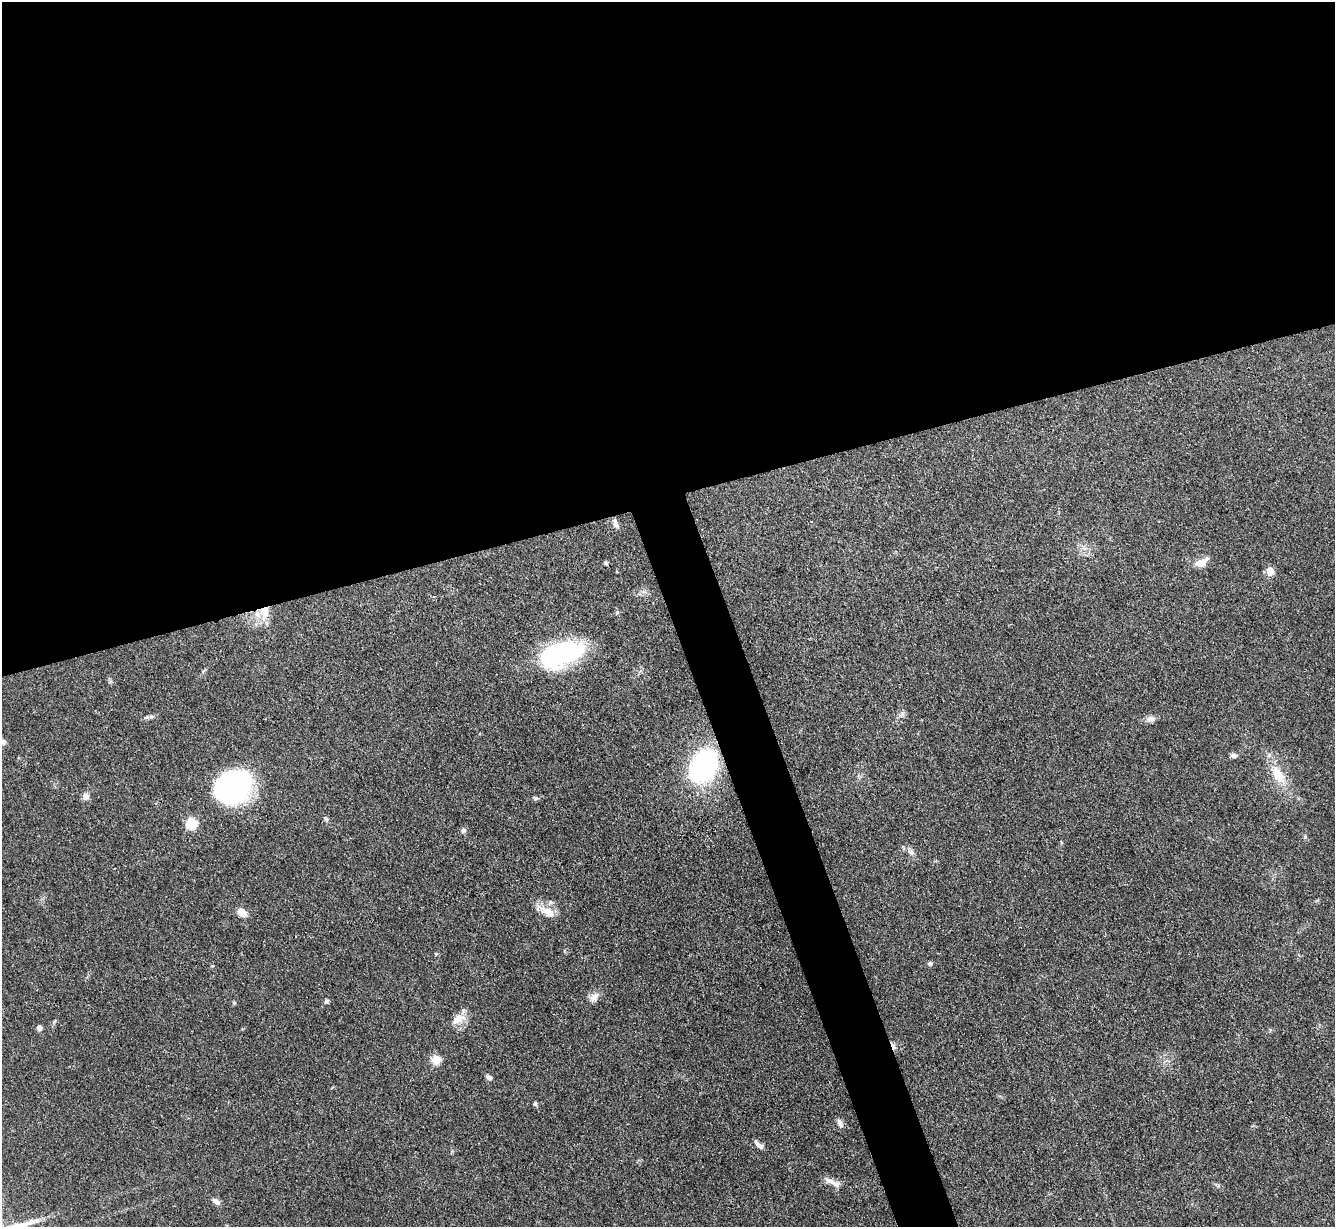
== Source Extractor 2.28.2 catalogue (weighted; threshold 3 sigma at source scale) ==
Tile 2 of 4 x 4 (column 2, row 1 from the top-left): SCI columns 1335-2667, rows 3822-5046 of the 5333 x 5319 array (HDU 1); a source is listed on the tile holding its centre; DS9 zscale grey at full resolution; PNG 1337 x 1229 px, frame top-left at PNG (2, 2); no overlay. Shown black and unused: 43% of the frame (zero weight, under 3 of 4 exposures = <1% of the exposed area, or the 3 px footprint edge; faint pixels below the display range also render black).
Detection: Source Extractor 2.28.2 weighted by HDU 2 'WHT'; one run over the whole footprint, this tile lists its part. Background 0.085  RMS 0.0061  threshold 0.0275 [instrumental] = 3 sigma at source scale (4.5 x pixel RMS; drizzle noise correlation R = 1.50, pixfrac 1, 0.05/0.05 arcsec/px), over >= 5 px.
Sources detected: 39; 1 inside a brighter object's white glare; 1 cosmic-ray / hot-pixel residue — not listed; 1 inside a brighter listed object's ellipse — not listed separately; the other 36 listed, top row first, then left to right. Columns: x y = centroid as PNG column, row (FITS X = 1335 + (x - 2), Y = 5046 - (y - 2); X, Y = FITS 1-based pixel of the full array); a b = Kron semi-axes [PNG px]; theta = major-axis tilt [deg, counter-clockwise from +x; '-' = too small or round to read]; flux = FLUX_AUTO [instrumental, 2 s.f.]
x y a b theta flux
615 523 12 6 -76 2.4
1202 562 15 8 25 7.3
606 563 4 4 - 1.3
1270 571 5 5 - 14
265 612 18 13 89 9.8
561 654 48 25 18 75
901 715 12 5 37 2
151 716 9 4 18 1.5
1150 719 12 8 0 2.8
3 742 8 6 -33 2.3
1234 755 7 5 -6 2.2
704 766 34 25 61 84
1278 774 26 13 -57 16
234 786 38 30 23 120
85 796 9 9 - 3
535 798 8 5 -11 1.2
326 819 8 5 -62 1.5
191 823 6 5 - 50
463 830 7 6 - 1.5
910 851 16 6 -52 2.9
242 912 9 6 -42 7.5
547 912 27 10 -29 8.9
930 963 5 5 - 1.6
212 966 4 3 - 0.53
594 999 12 9 0 3.5
326 1001 6 5 - 1.4
234 1003 5 5 - 0.7
458 1019 22 12 28 7.3
39 1028 5 4 - 4.1
436 1060 5 5 - 26
489 1077 9 5 -22 1.8
535 1104 6 5 - 1.1
840 1123 11 7 -68 2.6
758 1145 14 5 -45 2.9
832 1182 26 6 -28 4.6
216 1201 11 6 -40 2.8
Overlapping masked pixels (flux is a lower limit): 1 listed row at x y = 265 612
Isophote crosses this tile's border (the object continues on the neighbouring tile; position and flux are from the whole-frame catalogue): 1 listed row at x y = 3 742
Unlisted compact peaks at least as high as the median listed source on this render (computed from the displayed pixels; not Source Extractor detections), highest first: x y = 1305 837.